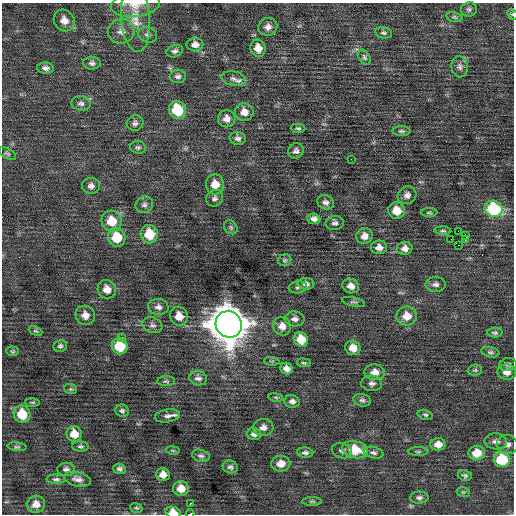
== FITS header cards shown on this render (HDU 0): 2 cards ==
NAXIS1  =                  512 / Axis length
NAXIS2  =                  512 / Axis length

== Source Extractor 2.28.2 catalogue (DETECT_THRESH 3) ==
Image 512 x 512 px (HDU 0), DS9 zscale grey, 1 PNG px = 1 image px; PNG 516 x 516 px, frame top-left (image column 1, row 512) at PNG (2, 3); each listed source drawn as its Kron ellipse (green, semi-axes under 4 px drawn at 4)
Background 0.0087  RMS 0.76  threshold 2.29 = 3 sigma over >= 5 px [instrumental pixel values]
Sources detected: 132; all 132 listed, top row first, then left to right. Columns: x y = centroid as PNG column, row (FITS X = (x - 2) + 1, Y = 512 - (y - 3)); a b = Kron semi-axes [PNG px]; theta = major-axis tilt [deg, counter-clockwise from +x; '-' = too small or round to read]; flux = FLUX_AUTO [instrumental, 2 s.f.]
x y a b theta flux
135 5 24 12 6 660
469 9 8 7 - 140
512 14 6 4 -43 74
454 17 8 5 -15 90
135 18 33 14 -85 1100
64 20 11 10 - 440
268 27 9 9 - 280
121 31 13 12 - 440
383 33 8 5 -11 120
148 35 9 7 -17 160
195 44 8 7 - 290
258 48 8 7 - 500
175 51 8 6 19 160
364 57 8 5 -58 100
92 63 9 6 -1 170
459 67 10 8 -81 220
46 68 8 5 -4 180
178 76 8 6 4 160
234 79 12 7 -12 250
81 103 9 7 -5 170
177 110 9 8 - 2200
244 112 9 9 - 410
227 119 9 8 - 320
135 123 8 7 - 170
298 128 7 4 -1 83
402 131 9 5 -1 110
238 138 8 6 -13 170
138 147 8 6 -12 120
296 151 8 7 - 170
7 153 10 5 -31 110
351 159 2 2 - 48
215 184 10 9 - 620
91 186 9 8 - 230
407 195 9 8 - 250
215 198 9 8 - 180
326 202 8 7 - 190
144 205 9 8 - 190
494 209 9 8 - 4200
397 211 8 8 - 700
429 213 8 3 0 66
314 219 6 5 - 220
111 221 10 10 - 1000
335 223 9 7 4 170
231 227 7 6 - 110
443 231 8 3 -4 80
458 231 2 2 - 780
149 234 9 9 - 1300
465 235 3 2 - 1100
364 236 8 8 - 340
117 237 9 8 - 1400
451 239 2 2 - 550
465 240 3 2 - 68
458 245 2 2 - 390
379 247 8 7 - 330
405 248 8 6 11 290
285 260 6 6 - 95
306 284 8 6 -2 190
436 284 10 7 0 190
351 286 8 7 - 320
298 287 9 6 6 140
107 289 9 9 - 450
353 302 12 4 -13 100
158 307 10 8 -5 240
85 315 10 9 - 390
179 316 9 8 - 540
407 316 10 9 - 570
295 319 10 7 -4 230
229 324 14 12 -51 130000
152 325 10 7 -21 160
282 326 9 8 - 360
36 331 7 4 -25 67
495 333 8 5 2 100
122 337 3 3 - 66
301 339 7 7 - 850
60 346 7 6 - 110
120 346 8 7 - 1600
353 348 7 7 - 490
12 351 6 4 -1 73
490 352 9 5 -12 120
272 361 8 3 -5 54
304 363 7 3 -7 74
508 365 8 6 9 130
286 368 6 5 - 270
475 370 7 5 10 94
375 372 10 8 -3 470
507 372 9 8 - 350
198 378 9 7 -10 210
166 381 9 5 3 100
372 383 10 8 -2 220
71 389 6 5 - 73
276 397 7 4 -9 69
362 400 9 6 -14 140
292 401 7 6 - 190
32 402 7 3 -4 63
122 411 7 6 - 120
22 414 9 8 - 1200
425 415 8 4 -16 94
168 416 13 6 9 230
263 427 10 8 5 290
74 434 8 7 - 710
254 434 7 6 - 170
496 441 11 8 -3 250
438 444 8 6 1 460
508 445 10 9 - 250
80 446 8 5 0 110
17 447 9 4 -4 92
173 450 7 3 -9 60
355 450 13 8 -11 1300
342 451 10 7 -16 160
418 452 10 4 0 91
305 453 8 5 -2 140
373 453 10 5 -14 150
477 453 8 7 - 880
201 456 9 6 -16 140
502 460 8 7 - 2300
281 464 9 8 - 460
230 467 7 6 - 130
66 469 9 6 -2 170
119 469 6 5 - 140
163 474 7 6 - 420
465 475 7 5 -10 110
56 479 9 4 0 120
77 479 14 7 -13 270
181 488 8 7 - 590
463 492 7 4 -10 73
419 498 9 6 2 160
312 501 10 3 0 80
36 504 9 8 - 380
190 504 3 3 - 160
136 508 6 4 -19 70
173 512 8 5 -12 590
190 514 4 2 - 4000
At the frame edge (FLAGS 8, measured only in part): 4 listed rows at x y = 135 5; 512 14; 173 512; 190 514